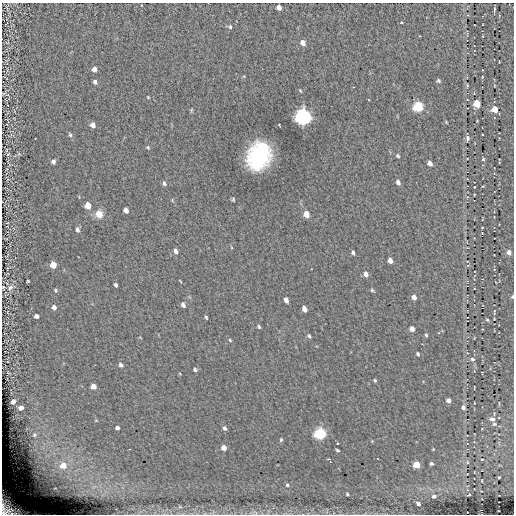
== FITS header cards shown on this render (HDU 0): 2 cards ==
NAXIS1  =                  512
NAXIS2  =                  512

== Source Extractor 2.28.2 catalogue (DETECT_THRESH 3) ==
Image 512 x 512 px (HDU 0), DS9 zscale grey, 1 PNG px = 1 image px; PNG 516 x 516 px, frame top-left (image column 1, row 512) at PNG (2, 3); no overlay
Background 0.0409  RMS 4.7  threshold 14.1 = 3 sigma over >= 5 px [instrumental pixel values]
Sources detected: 107; all 107 listed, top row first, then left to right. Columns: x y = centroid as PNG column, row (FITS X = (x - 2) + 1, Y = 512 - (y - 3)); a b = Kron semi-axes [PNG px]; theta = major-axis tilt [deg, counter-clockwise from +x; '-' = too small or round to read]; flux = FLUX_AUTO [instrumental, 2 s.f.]
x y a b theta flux
279 7 5 4 - 2000
494 9 6 2 90 440
467 15 3 2 - 190
401 22 3 3 - 840
230 27 5 4 - 480
419 36 3 3 - 610
302 42 5 5 - 1900
94 69 4 4 - 1900
482 77 3 2 - 230
438 81 5 4 - 550
95 82 5 4 - 850
467 86 3 3 - 360
353 87 2 2 - 210
148 97 3 2 - 250
369 100 3 2 - 190
477 104 5 5 - 7000
418 106 6 5 - 22000
495 109 5 5 - 3800
191 110 6 4 71 330
303 117 7 6 - 140000
446 122 4 3 - 240
92 125 4 4 - 1800
482 134 2 2 - 230
70 135 6 5 - 520
467 138 6 4 -86 770
148 147 5 4 - 380
8 154 6 4 42 310
259 156 19 15 69 42000
398 156 4 4 - 420
483 159 4 4 - 380
53 161 5 4 - 920
430 163 5 4 - 1300
398 182 5 4 - 980
164 183 6 4 -68 680
474 187 2 2 - 210
233 199 4 3 - 370
88 205 5 4 - 4700
126 210 5 4 - 1800
99 214 9 8 - 3000
306 214 6 4 -66 3100
482 227 3 2 - 300
77 230 6 4 -84 910
175 251 6 4 -64 1300
353 252 4 3 - 600
509 252 6 5 - 1300
390 260 5 4 - 1700
53 265 5 5 - 4600
467 266 5 3 - 290
366 274 6 4 -69 1400
28 281 3 2 - 290
180 281 4 2 - 240
115 285 4 3 - 610
10 288 11 6 46 1400
55 290 4 4 - 350
372 290 5 3 - 400
414 297 5 4 - 1600
512 297 5 4 - 460
286 300 5 4 - 1400
183 305 5 4 - 1100
54 307 5 5 - 1100
304 309 5 4 - 1900
494 312 11 4 85 500
36 316 4 4 - 830
206 317 4 3 - 380
467 317 3 2 - 150
487 320 5 4 - 420
259 327 4 3 - 410
412 329 5 4 - 1700
426 335 4 4 - 420
309 336 5 4 - 550
230 340 4 3 - 290
418 354 4 3 - 530
472 359 6 5 - 730
121 365 6 5 - 830
195 370 5 4 - 550
375 380 5 3 - 340
93 386 5 4 - 2500
448 400 4 4 - 1300
13 402 5 4 - 1100
463 407 5 4 - 780
21 408 5 4 - 1400
492 419 7 6 - 1000
494 424 5 5 - 550
117 428 4 4 - 810
225 428 4 4 - 770
320 433 6 5 - 39000
34 435 8 7 - 1100
281 440 5 4 - 420
337 443 2 2 - 280
224 448 4 4 - 2400
129 449 2 2 - 200
337 450 4 2 - 390
328 459 3 2 - 410
482 459 3 2 - 210
330 462 3 2 - 580
467 462 4 3 - 250
431 463 3 3 - 580
63 465 10 9 - 5000
416 465 5 4 - 6900
499 477 3 2 - 270
287 485 5 5 - 490
55 488 5 4 - 400
347 494 4 3 - 370
469 495 4 2 - 230
434 496 4 3 - 680
418 504 4 3 - 820
8 508 19 13 -43 7100
At the frame edge (FLAGS 8, measured only in part): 3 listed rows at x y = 10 288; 512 297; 8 508